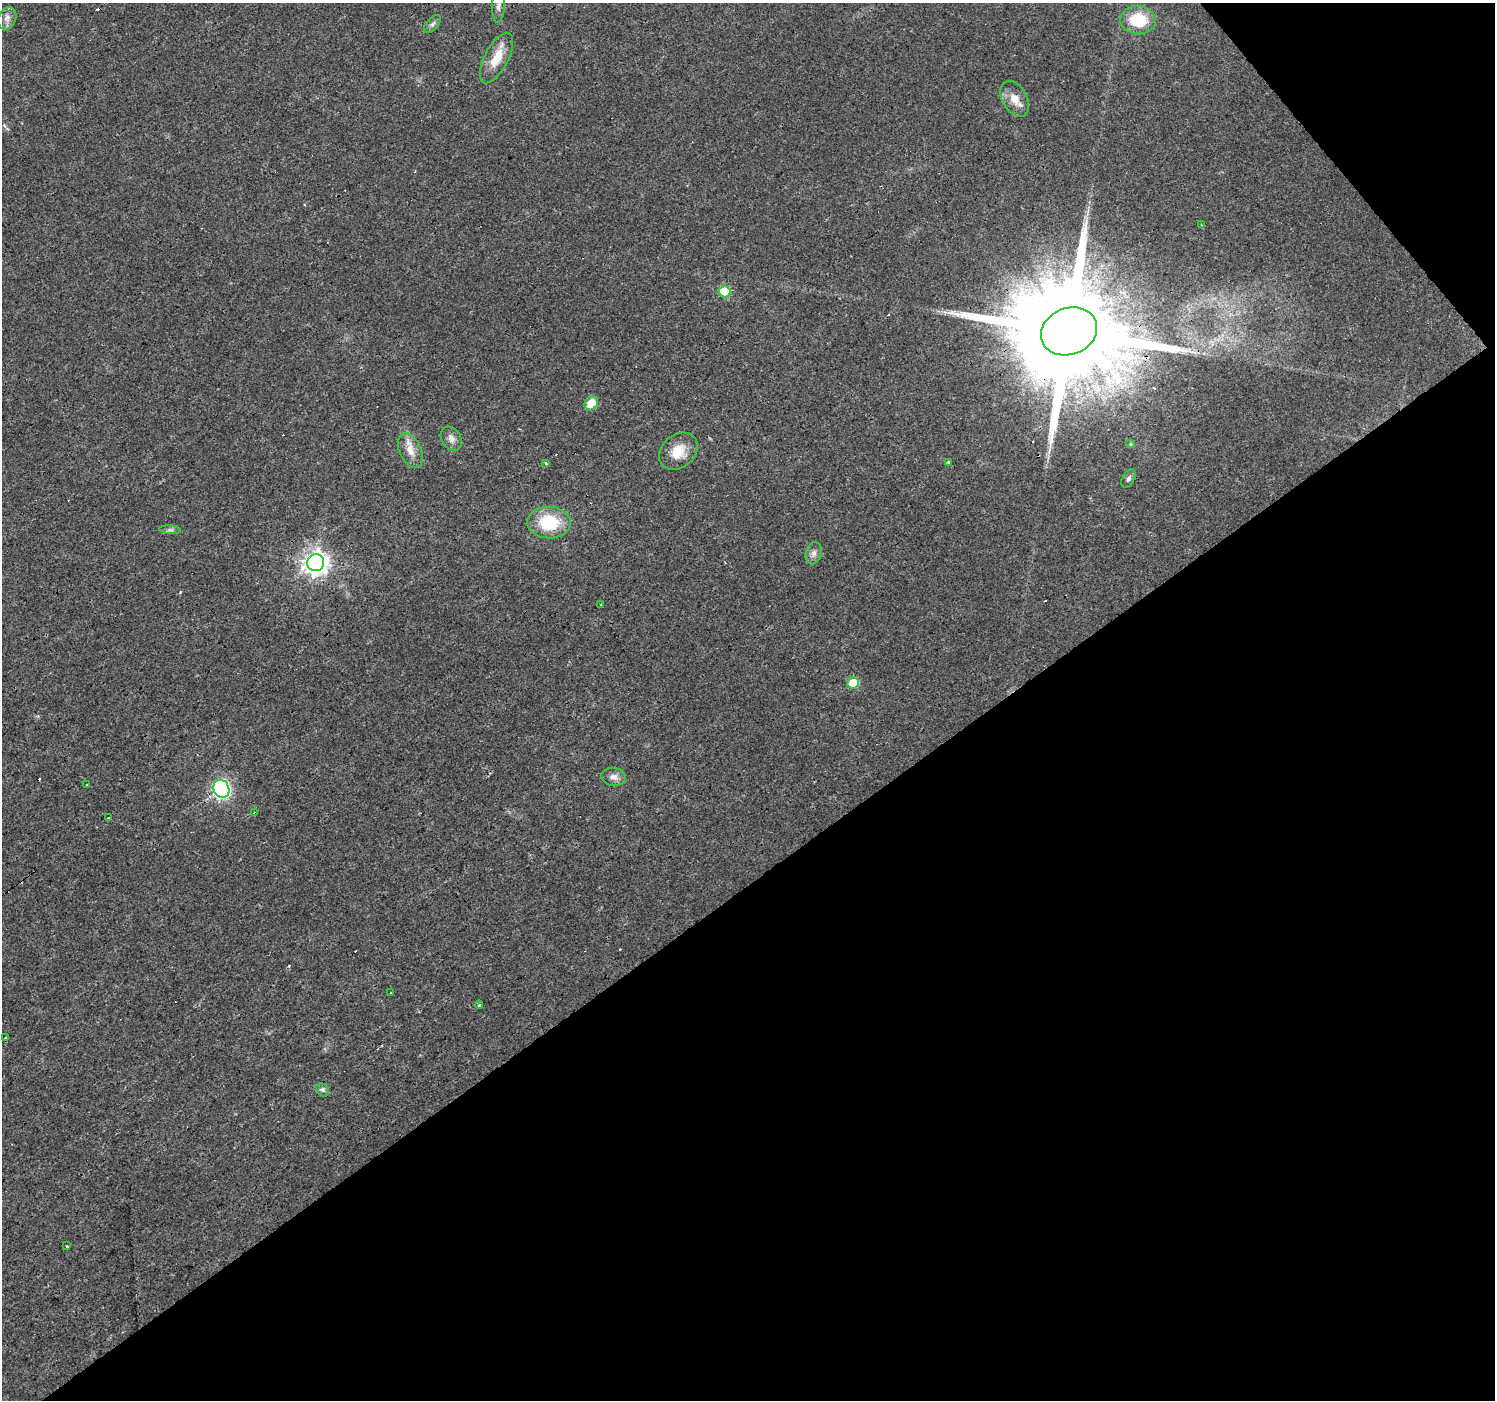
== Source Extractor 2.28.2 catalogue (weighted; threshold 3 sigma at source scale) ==
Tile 12 of 4 x 4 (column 4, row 3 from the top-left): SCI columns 4480-5972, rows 1530-2927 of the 5973 x 5915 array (HDU 1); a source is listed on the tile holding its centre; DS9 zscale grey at full resolution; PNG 1497 x 1402 px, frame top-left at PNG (2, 3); each listed source drawn as its Kron ellipse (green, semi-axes under 4 px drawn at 4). Shown black and unused: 39% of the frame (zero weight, under 3 of 4 exposures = <1% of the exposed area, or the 3 px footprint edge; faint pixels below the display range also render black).
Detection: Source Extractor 2.28.2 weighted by HDU 2 'WHT'; one run over the whole footprint, this tile lists its part. Background 0.0154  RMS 0.0032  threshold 0.0144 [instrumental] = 3 sigma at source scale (4.5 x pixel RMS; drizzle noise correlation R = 1.50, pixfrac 1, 0.0396/0.0396 arcsec/px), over >= 5 px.
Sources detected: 49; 15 cosmic-ray / hot-pixel residue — neither listed nor drawn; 1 inside a brighter listed object's ellipse — not listed separately; the other 33 listed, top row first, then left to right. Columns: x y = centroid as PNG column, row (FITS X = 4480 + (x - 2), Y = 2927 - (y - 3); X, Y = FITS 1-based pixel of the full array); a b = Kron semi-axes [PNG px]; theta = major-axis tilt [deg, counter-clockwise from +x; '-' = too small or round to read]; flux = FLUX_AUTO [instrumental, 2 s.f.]
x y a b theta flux
498 6 16 6 88 1.8
7 18 12 9 67 1.9
1138 20 18 14 -3 13
432 24 11 6 51 1.1
497 58 28 12 62 7.1
1015 99 19 12 -60 4.3
1201 225 3 2 - 0.68
725 292 6 5 - 13
1069 331 29 23 22 12000
591 403 7 6 - 6.3
451 439 13 9 -59 2.1
1130 444 4 4 - 0.42
410 451 19 10 -66 4
678 451 21 16 41 6.9
948 462 4 4 - 0.33
546 463 3 3 - 1.2
1129 478 10 5 58 1
549 523 22 16 -1 15
170 530 11 4 -5 0.79
814 553 11 8 76 1.7
316 563 8 8 - 270
601 605 3 3 - 0.38
853 683 6 5 - 11
614 777 12 9 -9 2
86 784 3 3 - 1.1
221 789 9 7 -63 110
255 813 3 3 - 4.2
108 818 3 2 - 0.29
391 992 3 3 - 0.45
479 1005 4 3 - 0.57
5 1038 3 3 - 0.75
323 1090 7 5 -49 0.86
67 1246 3 3 - 1
Overlapping masked pixels (flux is a lower limit): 2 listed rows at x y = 1069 331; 255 813
Isophote crosses this tile's border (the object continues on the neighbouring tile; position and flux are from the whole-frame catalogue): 1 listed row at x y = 498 6